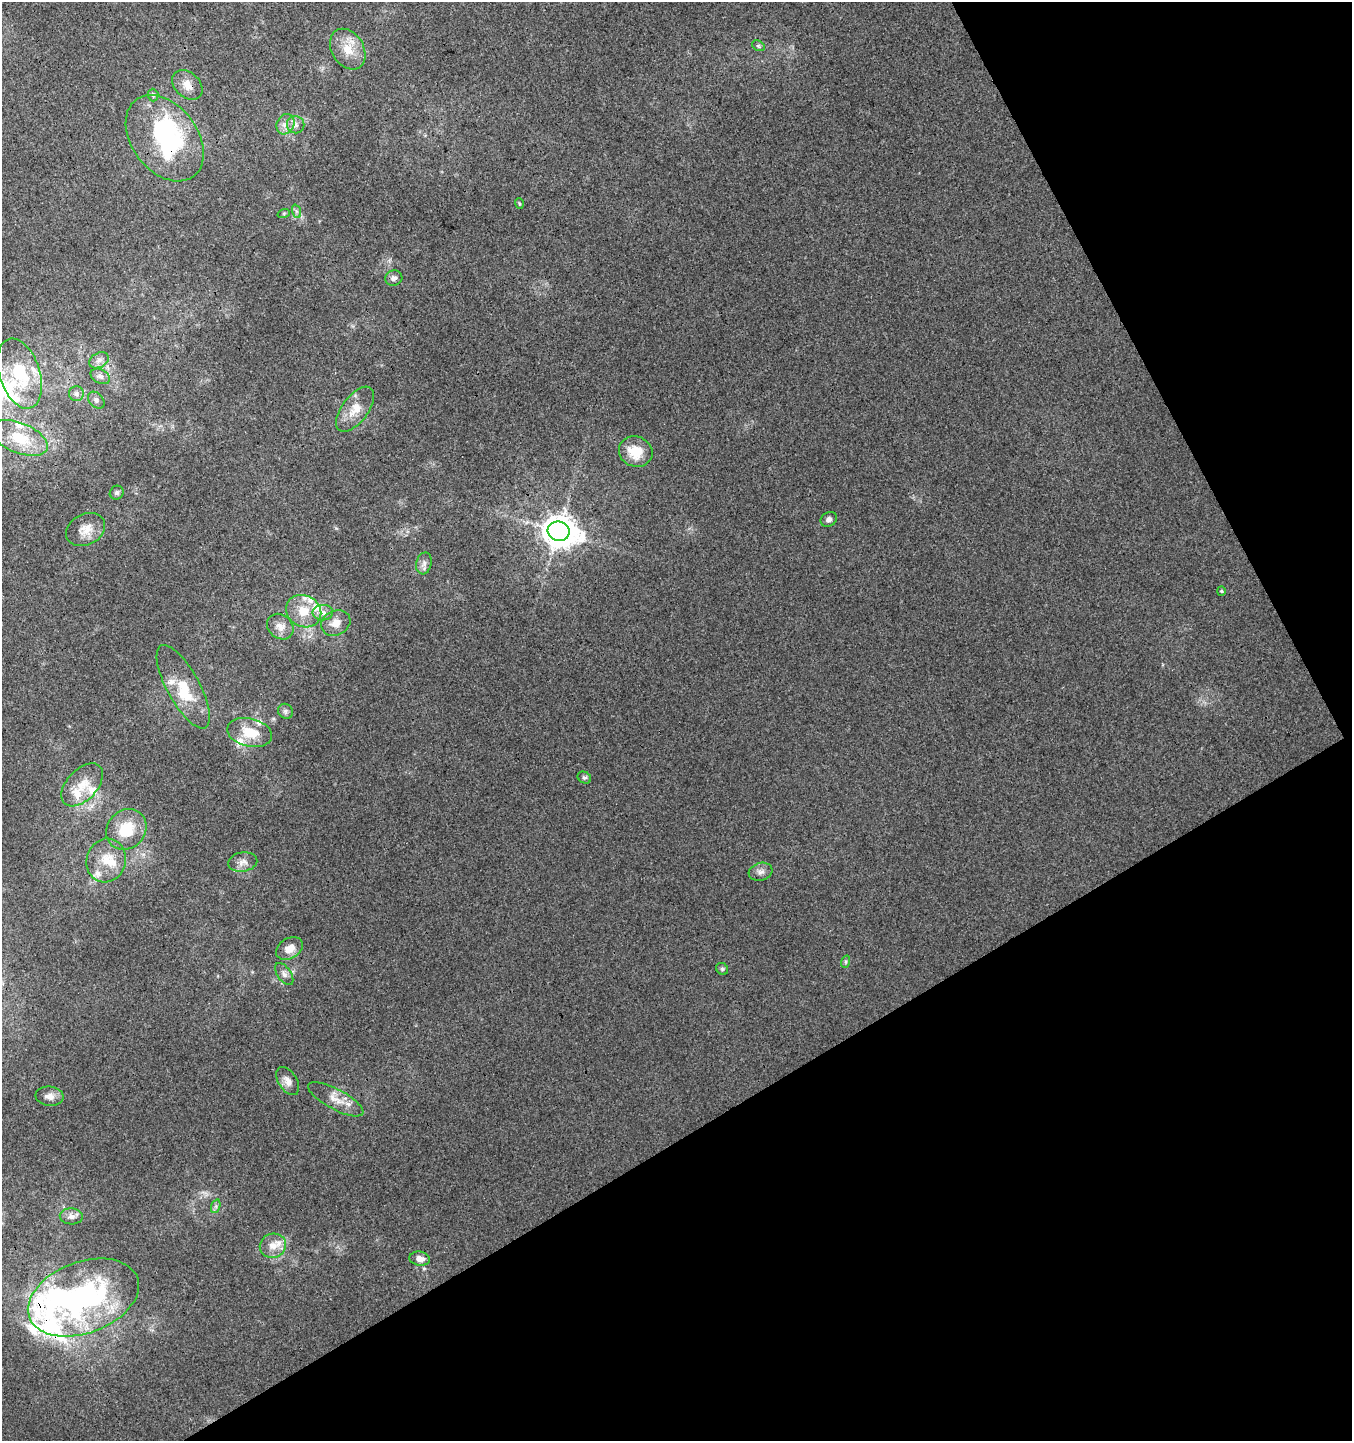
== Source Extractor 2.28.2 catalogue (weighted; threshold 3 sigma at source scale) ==
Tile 12 of 4 x 4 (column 4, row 3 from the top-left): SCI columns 4249-5598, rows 1492-2930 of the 5733 x 5865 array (HDU 1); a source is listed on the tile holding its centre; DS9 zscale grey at full resolution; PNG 1354 x 1443 px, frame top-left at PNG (2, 2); each listed source drawn as its Kron ellipse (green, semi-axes under 4 px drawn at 4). Shown black and unused: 29% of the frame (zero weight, under 3 of 4 exposures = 5% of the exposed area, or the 3 px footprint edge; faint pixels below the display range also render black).
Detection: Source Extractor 2.28.2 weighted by HDU 2 'WHT'; one run over the whole footprint, this tile lists its part. Background -0.00113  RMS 0.0036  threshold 0.016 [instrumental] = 3 sigma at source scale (4.5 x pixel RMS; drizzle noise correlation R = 1.50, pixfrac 1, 0.0396/0.0396 arcsec/px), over >= 5 px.
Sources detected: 68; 2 inside a brighter object's white glare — neither listed nor drawn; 16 inside a brighter listed object's ellipse — not listed separately; the other 50 listed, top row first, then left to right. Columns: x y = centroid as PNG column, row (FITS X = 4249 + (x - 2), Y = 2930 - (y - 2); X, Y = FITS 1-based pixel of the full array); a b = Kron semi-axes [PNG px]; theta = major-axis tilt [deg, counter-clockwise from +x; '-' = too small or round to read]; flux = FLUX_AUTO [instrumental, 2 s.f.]
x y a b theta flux
758 46 7 5 -31 0.6
348 49 22 16 -58 7
187 85 17 12 -44 3.7
153 95 6 5 - 0.71
285 124 10 8 61 2.4
296 125 9 8 - 1.7
165 138 48 33 -53 46
519 204 5 3 - 0.41
296 211 7 4 -71 0.72
284 213 6 4 19 0.44
394 278 8 7 - 1.3
99 360 10 7 29 1.8
20 374 36 20 -72 22
100 376 10 7 -27 1.6
76 394 7 7 - 1.2
96 400 10 6 -47 1.2
355 409 26 13 53 6.4
19 438 30 15 -22 13
636 452 17 15 -22 8.4
117 493 7 6 - 0.87
829 519 8 7 - 1.3
86 529 20 15 28 5
559 531 11 9 -17 670
424 563 11 7 76 1.6
1221 591 4 4 - 0.44
304 611 18 15 -28 7.3
323 613 10 8 3 1.9
336 623 15 12 25 3.4
280 627 14 11 -41 3.3
183 687 46 16 -61 12
285 711 8 7 - 0.99
250 733 23 14 -14 8.7
584 778 7 5 -31 0.77
82 785 26 15 47 7.4
126 829 21 19 47 11
106 860 22 19 72 8.5
243 862 14 9 9 2.5
760 872 12 8 17 1.8
289 948 14 10 30 3.8
845 962 6 4 71 0.62
722 969 6 5 - 0.65
284 974 12 7 -55 1.6
288 1081 16 9 -57 2.5
50 1096 14 9 -6 2.4
336 1099 31 10 -28 5.2
216 1206 7 4 72 0.79
71 1216 11 8 -2 1.7
273 1246 13 12 - 4.1
420 1259 10 7 -10 2.5
83 1297 58 35 20 69
Overlapping masked pixels (flux is a lower limit): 2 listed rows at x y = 187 85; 165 138